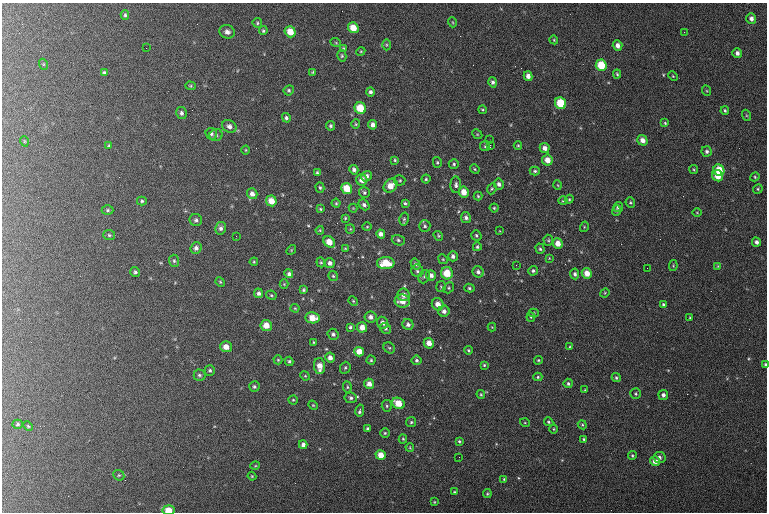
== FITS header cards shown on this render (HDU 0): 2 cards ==
NAXIS1  =                  765 / length of data axis 1
NAXIS2  =                  510 / length of data axis 2

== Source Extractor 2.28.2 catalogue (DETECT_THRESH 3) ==
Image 765 x 510 px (HDU 0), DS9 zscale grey, 1 PNG px = 1 image px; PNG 769 x 514 px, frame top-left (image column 1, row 510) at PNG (2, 3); each listed source drawn as its Kron ellipse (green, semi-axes under 4 px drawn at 4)
Background 127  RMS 6.9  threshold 20.7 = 3 sigma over >= 5 px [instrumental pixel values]
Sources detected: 240; all 240 listed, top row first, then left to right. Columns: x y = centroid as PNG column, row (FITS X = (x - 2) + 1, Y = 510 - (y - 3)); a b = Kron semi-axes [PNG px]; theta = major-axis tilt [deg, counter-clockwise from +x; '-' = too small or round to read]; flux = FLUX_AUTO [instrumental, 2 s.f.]
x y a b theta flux
125 15 5 4 - 700
751 18 5 5 - 1700
452 22 5 3 - 390
257 23 5 4 - 640
353 28 5 5 - 6400
263 31 4 3 - 630
227 32 8 6 -19 2100
290 32 6 5 - 6000
684 32 2 2 - 310
554 40 4 3 - 480
336 43 5 3 - 380
386 45 5 3 - 480
618 45 5 4 - 2300
146 48 2 2 - 190
343 48 3 3 - 440
361 51 4 3 - 440
737 53 5 4 - 1500
342 56 6 4 -78 610
43 64 5 3 - 430
601 65 6 5 - 13000
313 72 4 3 - 410
104 73 4 3 - 790
617 74 4 3 - 530
528 76 5 4 - 2300
673 76 5 4 - 480
493 82 5 4 - 1200
191 86 5 4 - 580
289 90 5 5 - 750
707 91 5 3 - 420
370 92 5 4 - 1200
560 103 6 5 - 14000
360 108 6 5 - 12000
482 110 4 3 - 450
725 111 4 3 - 670
181 113 6 5 - 1200
746 115 5 3 - 470
286 118 5 4 - 920
665 123 4 4 - 570
356 124 4 4 - 520
373 125 5 4 - 2200
229 126 7 6 - 1800
331 126 5 4 - 760
211 134 6 5 - 1100
477 134 5 4 - 520
216 135 6 6 - 1100
490 140 2 2 - 240
642 140 5 5 - 2800
24 141 5 3 - 420
490 145 3 2 - 4300
518 145 4 4 - 520
109 146 4 3 - 440
485 146 5 5 - 700
545 148 5 5 - 2200
246 150 4 4 - 470
707 151 5 5 - 1200
395 160 4 4 - 610
547 160 5 5 - 4400
437 162 5 4 - 650
454 164 5 4 - 720
475 169 5 4 - 570
694 169 5 4 - 520
354 170 5 4 - 1300
719 170 6 5 - 11000
535 171 5 4 - 850
317 173 4 3 - 620
367 176 6 5 - 1700
718 176 6 5 - 6300
755 177 5 4 - 550
426 179 4 4 - 630
362 180 6 5 - 3700
400 180 6 5 - 670
499 184 5 5 - 1600
456 185 8 5 88 1300
558 185 5 3 - 370
391 186 8 6 44 5900
320 188 5 4 - 670
347 189 5 5 - 9800
492 189 6 4 67 680
758 189 5 4 - 630
464 192 5 5 - 5000
364 193 5 5 - 900
252 194 5 5 - 2100
478 196 4 4 - 550
569 199 4 4 - 500
142 201 5 4 - 720
271 201 5 5 - 5100
563 201 5 4 - 510
336 203 4 4 - 610
405 203 4 3 - 690
630 203 5 4 - 680
364 205 6 4 -48 1200
618 207 5 5 - 1500
353 208 4 4 - 430
494 208 4 4 - 500
320 209 3 3 - 480
108 210 6 4 1 740
616 210 5 4 - 850
697 212 4 3 - 370
345 218 3 3 - 500
466 218 5 5 - 1400
404 219 6 4 75 800
196 220 6 6 - 1100
425 226 6 5 - 920
367 227 5 3 - 450
584 227 5 3 - 470
221 228 6 5 - 1400
350 229 5 4 - 530
320 230 4 4 - 450
500 231 4 2 - 300
381 234 4 4 - 2300
109 235 6 5 - 740
476 235 5 5 - 770
236 236 3 2 - 500
438 236 5 4 - 520
398 240 6 5 - 940
548 240 5 5 - 710
329 242 6 5 - 5800
756 242 5 4 - 1600
558 243 5 5 - 4300
477 247 4 4 - 780
196 248 6 5 - 1600
345 248 3 3 - 400
540 249 5 4 - 770
291 250 5 4 - 440
453 256 5 5 - 1400
549 258 4 2 - 290
443 259 5 4 - 540
174 261 6 5 - 820
254 262 4 3 - 480
321 262 5 4 - 660
330 263 5 5 - 1900
386 263 9 6 1 11000
416 264 6 4 -57 1100
516 265 3 2 - 370
673 266 5 4 - 480
718 266 4 4 - 460
647 268 2 2 - 250
417 271 6 6 - 1100
533 271 5 5 - 980
135 272 5 5 - 960
478 272 6 5 - 1500
447 273 6 6 - 9500
587 273 5 5 - 5300
289 274 4 3 - 3400
575 274 5 4 - 1100
431 275 5 5 - 1800
333 276 5 5 - 690
424 277 7 5 68 930
220 282 5 4 - 540
284 284 4 4 - 460
441 287 5 4 - 640
449 288 6 5 - 650
469 288 5 4 - 770
304 290 4 4 - 720
258 293 5 4 - 1400
605 293 5 4 - 490
271 295 5 4 - 640
404 295 6 6 - 2700
353 301 5 4 - 540
402 301 7 6 - 5300
438 304 6 5 - 3700
663 304 3 3 - 800
295 308 4 4 - 490
444 311 5 5 - 1800
534 313 5 4 - 660
371 317 6 5 - 1900
531 317 4 4 - 490
312 318 7 5 -8 6700
690 318 3 3 - 370
383 323 6 5 - 2200
408 324 6 5 - 1400
266 325 6 5 - 4900
350 327 3 3 - 700
362 327 5 5 - 3700
492 327 4 4 - 390
386 328 6 5 - 930
333 334 6 5 - 1100
313 342 4 2 - 350
429 343 5 5 - 4300
226 347 6 5 - 3800
570 347 4 3 - 460
389 348 6 5 - 810
468 350 4 3 - 660
359 352 5 4 - 5300
330 358 5 5 - 2500
278 360 4 4 - 580
371 360 4 4 - 680
417 360 5 4 - 850
538 360 4 3 - 510
289 361 4 3 - 750
765 364 3 2 - 730
484 365 3 3 - 550
320 366 8 5 -87 4400
345 368 6 5 - 780
210 370 5 5 - 820
199 375 6 5 - 980
305 376 5 4 - 490
538 377 4 4 - 570
616 378 4 4 - 770
568 383 5 4 - 890
369 384 5 5 - 2900
254 386 5 5 - 930
347 387 6 4 -82 630
585 390 4 3 - 380
481 394 4 3 - 510
636 394 5 5 - 710
663 395 5 5 - 1500
351 398 6 5 - 1200
293 400 4 4 - 560
398 403 6 5 - 7400
313 405 5 4 - 490
387 406 6 5 - 810
360 410 6 3 78 1200
411 422 5 5 - 780
549 422 5 4 - 670
525 423 5 3 - 430
18 424 5 4 - 670
582 425 4 4 - 520
28 426 5 3 - 460
367 429 4 3 - 720
554 429 4 4 - 490
385 433 5 4 - 660
403 439 4 4 - 540
584 439 3 3 - 560
459 441 4 3 - 630
303 445 4 4 - 1800
410 447 4 4 - 420
381 455 5 5 - 5400
632 455 4 4 - 660
459 457 2 2 - 290
659 457 6 5 - 1500
655 461 5 5 - 3000
255 466 5 3 - 400
119 475 6 5 - 670
252 476 4 4 - 500
504 479 3 3 - 520
454 492 3 2 - 430
487 493 4 3 - 480
434 502 3 2 - 360
168 510 6 5 - 6800
At the frame edge (FLAGS 8, measured only in part): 2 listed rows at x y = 765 364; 168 510